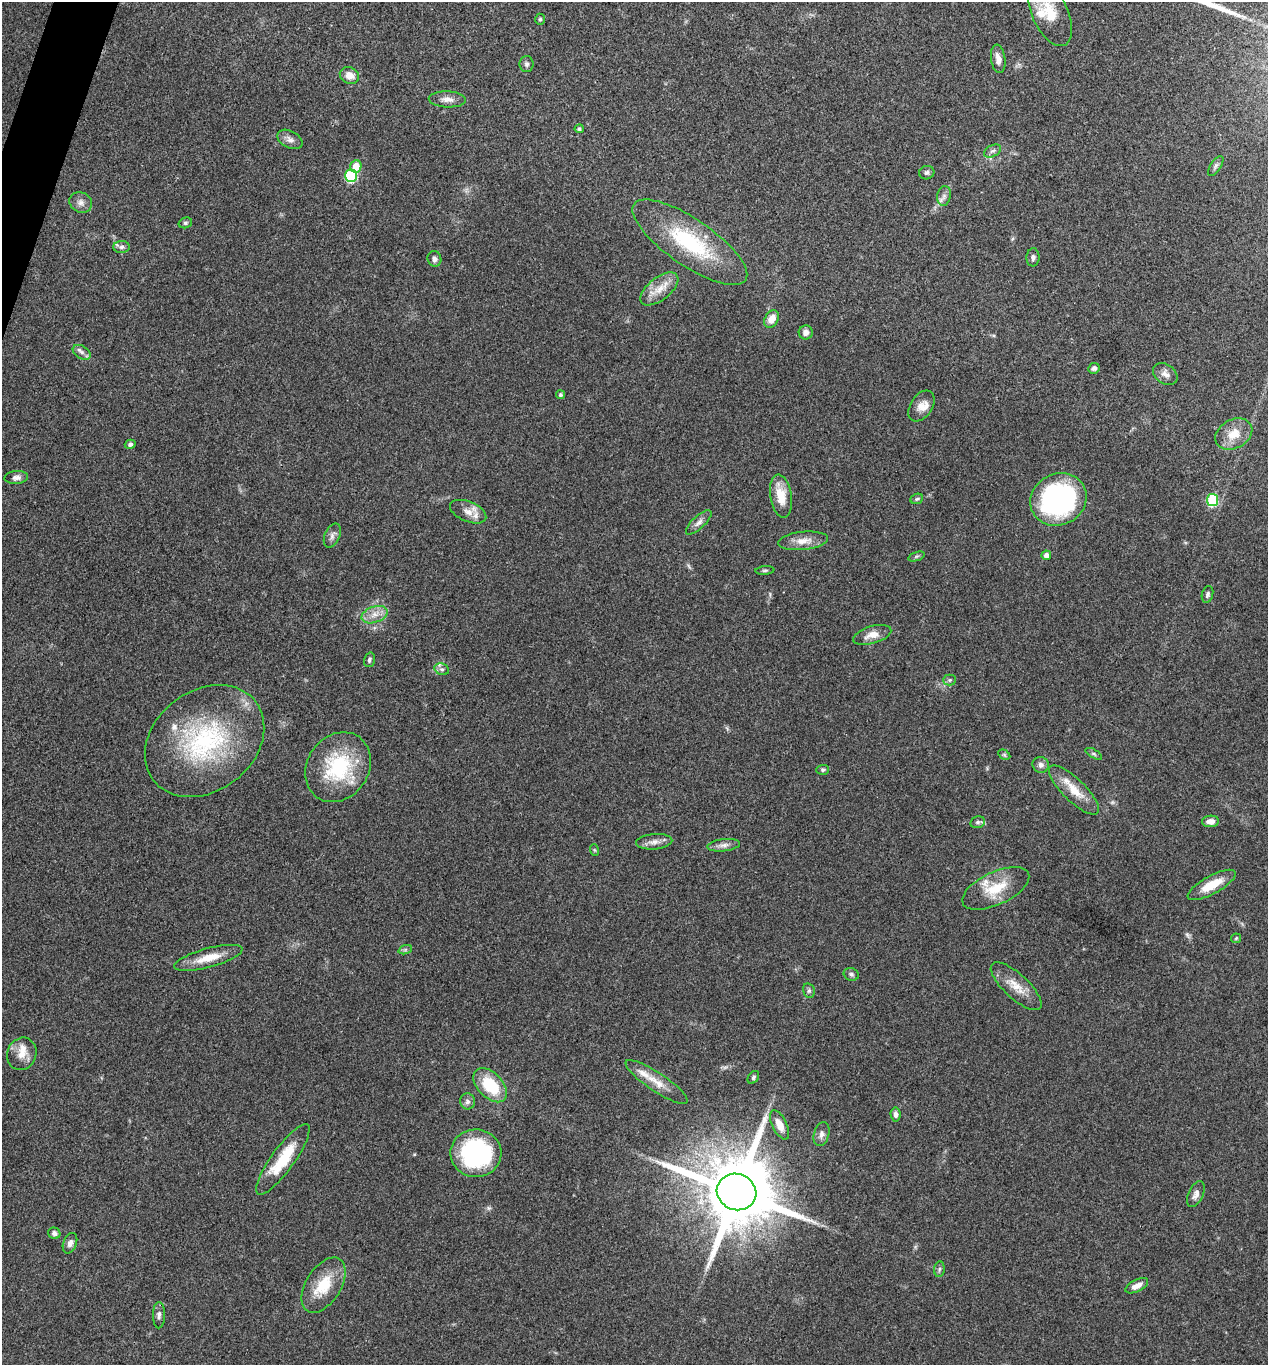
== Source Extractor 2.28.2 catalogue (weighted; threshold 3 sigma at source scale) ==
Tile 11 of 4 x 4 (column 3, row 3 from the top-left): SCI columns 2671-3936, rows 1369-2731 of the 5470 x 5459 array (HDU 1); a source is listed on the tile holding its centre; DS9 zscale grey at full resolution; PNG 1270 x 1367 px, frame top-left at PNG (2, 2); each listed source drawn as its Kron ellipse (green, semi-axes under 4 px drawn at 4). Shown black and unused: <1% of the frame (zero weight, under 3 of 4 exposures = <1% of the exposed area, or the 3 px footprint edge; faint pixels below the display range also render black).
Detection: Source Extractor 2.28.2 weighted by HDU 2 'WHT'; one run over the whole footprint, this tile lists its part. Background 0.0608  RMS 0.0055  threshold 0.0247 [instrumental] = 3 sigma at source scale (4.5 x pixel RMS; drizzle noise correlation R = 1.50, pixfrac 1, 0.05/0.05 arcsec/px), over >= 5 px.
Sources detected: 93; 1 too faint to see at this stretch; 1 long thin detection or spike segment (spike, bleed or trail) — neither listed nor drawn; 5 inside a brighter listed object's ellipse — not listed separately; the other 86 listed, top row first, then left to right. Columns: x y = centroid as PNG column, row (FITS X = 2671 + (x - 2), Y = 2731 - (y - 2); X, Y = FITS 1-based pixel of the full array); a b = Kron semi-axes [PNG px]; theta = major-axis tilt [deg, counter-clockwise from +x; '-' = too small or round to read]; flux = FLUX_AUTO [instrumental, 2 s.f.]
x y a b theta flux
1050 13 35 18 -66 17
540 19 5 5 - 0.86
998 59 14 7 -82 3.7
527 64 8 7 - 1.5
349 75 10 8 -26 4.8
447 99 18 8 -3 4.1
579 129 4 4 - 1.1
290 139 13 8 -28 3
993 151 9 5 26 1.6
356 166 6 5 - 8.6
1216 166 11 5 56 1.6
927 173 7 6 - 1.4
351 176 6 6 - 49
944 196 10 6 80 2.3
81 202 12 10 -28 3
185 223 7 5 15 1
690 242 67 23 -34 48
122 247 8 6 4 1.5
1033 257 9 6 88 1.9
434 259 8 7 - 1.9
659 289 22 11 38 8.4
771 319 9 6 59 5.9
806 332 7 7 - 2.8
82 352 10 6 -32 2
1094 368 6 5 - 1.7
1165 374 13 9 -35 3.6
560 395 4 4 - 1.1
921 406 17 11 56 5.5
1234 434 19 14 29 9.7
130 444 5 4 - 1.4
16 477 12 6 4 2.5
781 496 22 10 -81 11
917 499 6 5 - 0.91
1058 499 29 25 28 100
1212 500 6 5 - 46
468 512 19 10 -22 5.6
699 522 16 6 43 2.8
332 536 13 7 66 2.4
803 541 25 9 6 6.5
1046 555 5 4 - 2.6
916 556 8 4 19 0.95
765 570 9 4 5 0.94
1207 594 8 5 73 1.3
375 615 13 8 19 4.7
872 635 20 8 16 5.8
369 660 7 5 73 1.3
442 669 7 5 -20 1.6
950 680 6 5 - 1.1
205 741 65 50 38 83
1094 754 9 4 -30 1
1004 755 6 4 -31 0.83
1041 765 8 8 - 2.4
338 767 37 30 55 43
823 770 6 5 - 0.95
1074 790 33 11 -44 11
1210 821 8 6 2 3.4
978 822 7 5 15 1.4
654 842 18 7 5 3.7
724 845 16 6 6 3
594 850 6 3 -71 0.6
1212 885 27 9 29 12
996 888 36 16 25 16
1236 938 5 4 - 0.62
405 950 7 4 19 1
208 958 35 9 15 11
851 974 8 6 -24 1.3
1016 986 32 12 -43 9.4
809 991 7 6 - 1.4
22 1054 16 14 67 6.9
753 1077 7 5 53 1
656 1082 37 9 -34 8.7
490 1085 20 12 -46 23
468 1101 8 7 - 2.1
895 1114 7 5 -83 1.9
780 1125 16 7 -63 5.7
822 1134 12 7 75 2.6
476 1153 25 24 - 73
283 1159 43 11 54 21
737 1192 20 18 -23 7100
1196 1194 14 7 66 2.9
54 1233 6 5 - 2
70 1243 10 6 68 2.5
939 1269 8 5 82 1.1
324 1285 31 17 58 18
1137 1286 12 6 26 3.4
159 1315 13 6 90 2.2